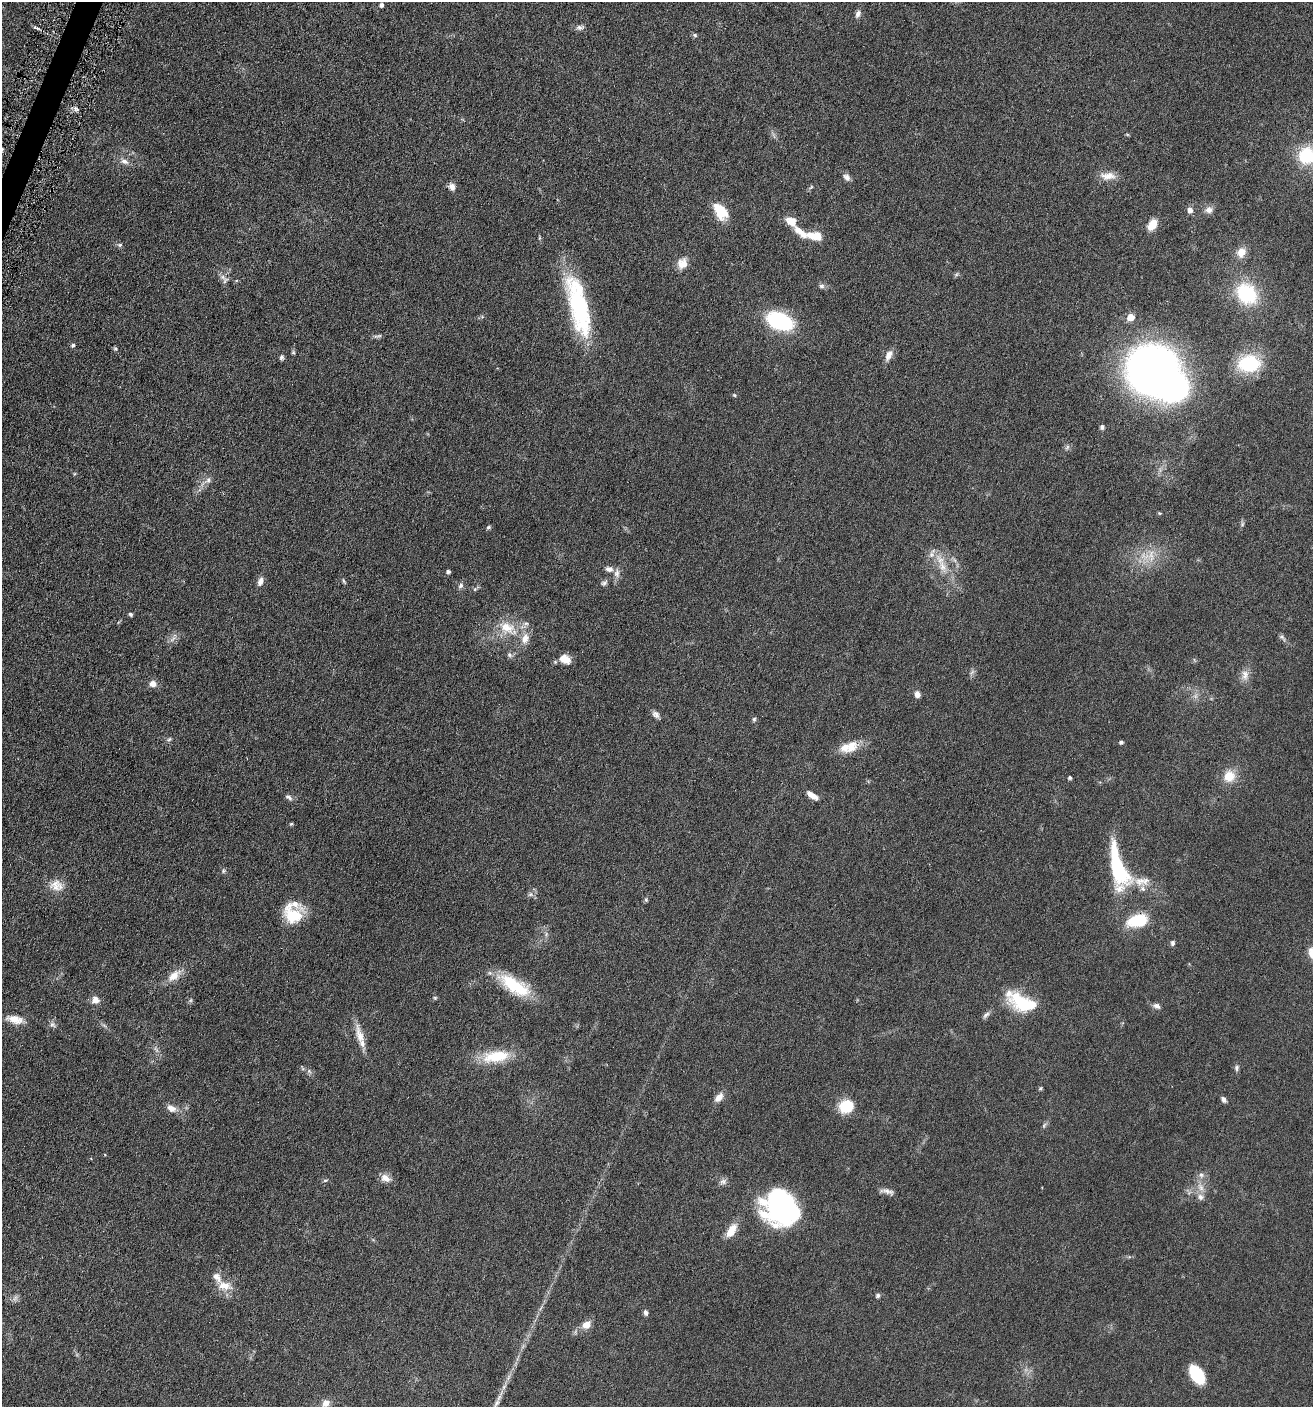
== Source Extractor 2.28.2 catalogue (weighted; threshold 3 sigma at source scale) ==
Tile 11 of 4 x 4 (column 3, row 3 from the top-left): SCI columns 2763-4073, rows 1420-2824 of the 5662 x 5646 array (HDU 1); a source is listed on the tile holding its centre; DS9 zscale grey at full resolution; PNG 1315 x 1409 px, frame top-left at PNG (2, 2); no overlay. Shown black and unused: <1% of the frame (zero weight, under 3 of 6 exposures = <1% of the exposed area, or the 3 px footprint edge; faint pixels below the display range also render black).
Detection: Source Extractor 2.28.2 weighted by HDU 2 'WHT'; one run over the whole footprint, this tile lists its part. Background 0.0496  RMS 0.0059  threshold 0.0241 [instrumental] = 3 sigma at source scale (4.09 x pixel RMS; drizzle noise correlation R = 1.36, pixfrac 0.8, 0.05/0.05 arcsec/px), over >= 5 px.
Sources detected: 138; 5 too faint to see at this stretch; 2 inside a brighter object's white glare — not listed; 14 inside a brighter listed object's ellipse — not listed separately; the other 117 listed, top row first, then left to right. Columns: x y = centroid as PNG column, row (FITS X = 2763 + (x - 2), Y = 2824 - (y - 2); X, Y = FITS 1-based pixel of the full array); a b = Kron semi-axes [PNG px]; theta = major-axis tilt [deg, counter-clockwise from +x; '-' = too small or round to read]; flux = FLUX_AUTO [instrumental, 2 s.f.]
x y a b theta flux
381 5 4 4 - 1.7
858 14 10 6 64 1.9
580 27 12 7 9 1.9
36 28 10 3 -19 1.2
695 35 6 5 - 0.93
76 109 7 4 -44 1.2
1127 134 6 3 -19 0.51
2 149 5 3 - 0.57
1307 155 16 15 - 25
124 161 13 7 -28 2.8
1108 176 22 10 -1 5.5
847 177 11 7 -50 2.2
452 187 9 8 - 2.4
811 187 7 4 45 0.83
1190 210 7 6 - 2.4
1209 210 10 9 - 2.8
721 211 17 11 -54 14
1152 225 12 8 56 7.3
800 232 30 8 -35 7.9
120 245 7 5 -13 1.1
1241 252 13 11 70 5.5
682 263 14 11 65 5.5
956 274 7 5 32 0.86
225 280 11 7 67 2
821 286 8 6 -5 1.4
1247 294 18 14 -46 44
578 306 70 20 -76 61
1131 317 5 5 - 9.7
779 321 21 13 -22 55
377 336 13 4 11 1.3
73 345 5 5 - 1.2
115 349 6 5 - 0.8
293 352 6 5 - 0.77
889 355 15 8 63 3.6
281 357 7 5 88 1.2
1249 363 21 16 5 33
1153 370 36 32 29 310
734 395 5 4 - 0.58
1102 427 6 6 - 1.1
1067 447 7 5 60 1.1
74 474 5 3 - 0.49
208 480 10 7 50 2.3
1159 513 5 4 - 0.54
1242 524 7 4 88 0.89
488 527 6 4 38 0.92
1151 556 22 9 88 7.2
942 566 20 11 -63 8.2
448 572 4 4 - 1.4
617 573 14 8 -90 2.8
260 581 10 6 67 2.8
344 581 8 4 -66 0.79
604 583 9 6 11 1.4
461 585 9 6 58 1.6
475 589 7 4 45 0.91
131 614 4 4 - 1
507 628 31 18 -26 15
1282 637 12 6 -47 1.5
173 638 17 5 56 2.3
510 655 8 7 - 1.5
565 659 13 9 -27 6.1
1245 675 16 10 86 3.9
153 684 9 8 - 3.3
917 694 8 6 -76 2.6
656 714 11 7 -32 2.1
754 719 6 5 - 0.88
169 739 8 5 30 0.96
1121 742 4 4 - 1.2
851 746 20 14 49 8.1
1229 776 9 8 - 12
1070 778 3 3 - 1
812 795 15 6 -32 4
289 797 11 6 -33 1.6
291 824 5 4 - 0.57
1118 866 57 17 -74 40
223 871 7 5 -84 0.89
1140 881 17 11 22 5.9
57 885 18 15 -30 6.4
530 894 8 6 -6 1.6
646 900 6 5 - 0.82
293 915 20 18 -32 19
1138 921 19 11 11 24
1173 943 7 5 70 1.2
174 975 23 10 40 6.3
514 985 42 16 -31 25
435 998 6 5 - 0.7
95 1000 8 8 - 3.8
1021 1003 28 20 -38 21
1156 1006 10 6 -21 2.1
986 1015 12 5 44 1.6
15 1019 24 10 -13 6.6
52 1024 9 7 -43 1.6
360 1036 31 9 -73 7.1
156 1050 10 5 -56 1.6
496 1056 36 15 7 18
1236 1068 9 6 75 1.3
309 1071 7 5 -47 1.2
1040 1088 6 4 48 0.68
719 1097 11 7 50 4.3
1224 1099 7 4 -51 1.8
846 1106 16 14 20 13
171 1108 12 8 -26 3.8
1201 1175 8 7 - 1.9
385 1178 14 9 -26 3.9
325 1180 7 3 9 0.7
723 1182 10 8 14 2
1201 1187 14 8 -68 4.2
887 1191 20 6 -14 2.7
780 1208 39 33 -44 80
731 1230 20 9 58 6.9
224 1286 21 12 -8 7.2
878 1295 6 5 - 1.2
16 1297 7 4 71 1.3
646 1313 6 5 - 1.6
586 1325 11 8 31 4.9
1197 1374 19 11 -55 21
326 1403 10 9 - 3.5
496 1404 21 6 62 4.2
Isophote crosses this tile's border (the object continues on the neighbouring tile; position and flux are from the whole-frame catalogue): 3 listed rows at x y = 2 149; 1307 155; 496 1404